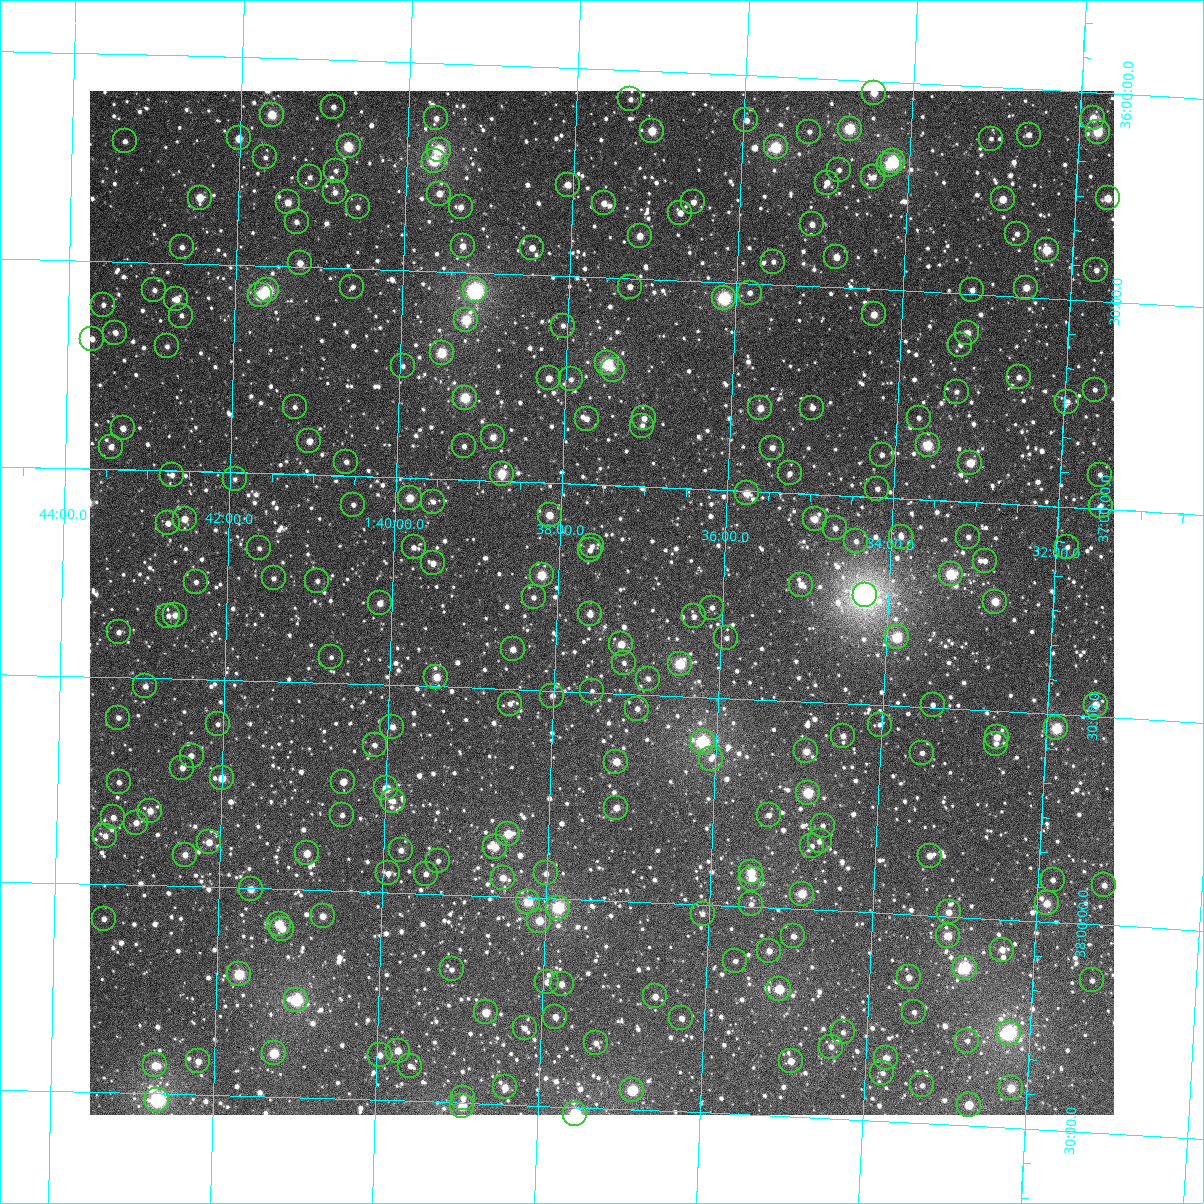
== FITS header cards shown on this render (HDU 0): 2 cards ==
NAXIS1  =                 1024
NAXIS2  =                 1024

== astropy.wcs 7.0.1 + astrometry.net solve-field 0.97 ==
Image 1024 x 1024 px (HDU 0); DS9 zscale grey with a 90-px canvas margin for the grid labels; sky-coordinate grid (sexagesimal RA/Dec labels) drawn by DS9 from the SOLVED WCS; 262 Tycho-2 reference stars matched to detected sources circled (green)
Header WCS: RA---TAN-SIP/DEC--TAN-SIP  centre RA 01:37:28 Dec +37:17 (24.37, +37.28 deg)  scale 8.67 arcsec/px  FOV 148.0' x 148.0'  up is +178 deg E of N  parity flipped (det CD > 0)
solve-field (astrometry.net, Tycho-2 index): VERIFIED the header's WCS against the Tycho-2 star catalogue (verified at 6 index scales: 17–262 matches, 0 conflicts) and refined it, rather than solving blind
Solved WCS: RA---TAN-SIP/DEC--TAN-SIP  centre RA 01:37:28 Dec +37:17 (24.37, +37.28 deg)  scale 8.67 arcsec/px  FOV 148.0' x 148.0'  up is +178 deg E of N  parity flipped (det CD > 0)
The solver's refit moves the header's centre by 0.14 arcsec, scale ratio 1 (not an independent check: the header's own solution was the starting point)
Tycho-2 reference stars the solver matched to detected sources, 262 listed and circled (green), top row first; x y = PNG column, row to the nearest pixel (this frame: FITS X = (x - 90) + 1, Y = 1024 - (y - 91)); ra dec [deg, ICRS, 3 dp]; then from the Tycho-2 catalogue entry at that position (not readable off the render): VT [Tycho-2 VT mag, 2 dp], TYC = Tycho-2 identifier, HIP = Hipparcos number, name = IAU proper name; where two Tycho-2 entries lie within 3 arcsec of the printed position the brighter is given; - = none
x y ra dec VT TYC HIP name
874 93 23.615 +36.028 9.97 2305-832-1 - -
630 99 24.339 +36.069 11.76 2305-16-1 - -
333 107 25.223 +36.113 11.43 2306-1323-1 - -
272 115 25.406 +36.136 9.34 2306-1389-1 - -
436 118 24.916 +36.132 11.44 2306-1262-1 - -
1093 118 22.960 +36.061 10.01 2305-270-1 - -
746 120 23.991 +36.108 11.09 2305-932-1 - -
850 129 23.683 +36.116 8.61 2305-424-1 - -
652 131 24.271 +36.143 9.49 2305-92-1 - -
809 132 23.803 +36.128 12.11 2305-778-1 - -
1098 132 22.944 +36.094 9.09 2305-272-1 7122 -
1029 135 23.148 +36.110 11.34 2305-1208-1 - -
239 138 25.503 +36.195 10.21 2306-1277-1 - -
991 139 23.260 +36.124 12.20 2305-438-1 - -
125 141 25.842 +36.210 11.49 2306-1168-1 - -
349 146 25.174 +36.207 9.08 2306-1174-1 - -
776 147 23.901 +36.170 8.45 2305-94-1 - -
439 150 24.905 +36.207 8.66 2306-1223-1 - -
265 157 25.422 +36.240 11.91 2306-1184-1 - -
434 161 24.919 +36.234 8.69 2306-1238-1 - -
893 161 23.548 +36.190 8.07 2305-1640-1 7314 -
889 165 23.562 +36.199 10.62 2305-954-1 - -
839 170 23.709 +36.217 11.79 2305-4-1 - -
336 171 25.211 +36.266 12.27 2306-1387-1 - -
310 177 25.287 +36.284 11.68 2306-1287-1 - -
873 177 23.605 +36.230 11.39 2305-494-1 - -
827 183 23.743 +36.249 10.99 2305-858-1 - -
568 185 24.516 +36.281 10.34 2305-372-1 - -
335 192 25.211 +36.319 11.50 2306-1405-1 - -
439 194 24.899 +36.314 11.02 2306-1079-1 - -
200 198 25.615 +36.341 10.05 2306-1043-1 - -
1108 198 22.904 +36.252 9.87 2305-526-1 - -
1003 199 23.217 +36.268 10.26 2305-632-1 - -
288 202 25.350 +36.346 10.18 2306-1021-1 - -
693 202 24.139 +36.310 11.03 2305-1218-1 - -
604 203 24.406 +36.322 10.76 2305-598-1 - -
358 207 25.142 +36.352 11.57 2306-990-1 - -
461 207 24.834 +36.344 10.92 2306-1283-1 - -
680 213 24.177 +36.338 11.30 2305-542-1 - -
297 222 25.323 +36.393 12.78 2306-1382-1 - -
812 224 23.782 +36.351 11.23 2305-116-1 - -
1017 234 23.169 +36.349 11.32 2305-200-1 - -
640 236 24.295 +36.397 10.29 2305-148-1 - -
463 246 24.824 +36.438 11.08 2306-1517-1 - -
182 247 25.664 +36.461 11.38 2306-1080-1 - -
532 248 24.616 +36.436 11.31 2305-1520-1 - -
1047 250 23.077 +36.385 9.40 2305-968-1 - -
836 257 23.704 +36.427 10.76 2305-1632-1 - -
773 262 23.892 +36.445 11.37 2305-1504-1 - -
300 263 25.309 +36.492 10.67 2306-822-1 - -
1096 270 22.925 +36.427 11.17 2305-1578-1 - -
352 287 25.150 +36.545 12.06 2306-1334-1 - -
630 287 24.319 +36.520 11.19 2305-1353-1 - -
1026 288 23.132 +36.478 10.23 2305-1549-1 - -
154 290 25.743 +36.566 12.14 2306-769-1 - -
267 290 25.405 +36.559 8.50 2306-1166-1 7903 -
475 290 24.782 +36.543 7.23 2306-963-1 7700 -
972 290 23.293 +36.491 11.10 2305-1528-1 - -
750 293 23.959 +36.522 11.64 2305-1452-1 - -
260 295 25.425 +36.571 8.92 2306-814-1 - -
724 298 24.035 +36.538 7.97 2305-1297-1 7462 -
176 299 25.677 +36.587 10.56 2306-1211-1 - -
103 305 25.895 +36.605 11.86 2306-1038-1 - -
874 314 23.584 +36.561 10.41 2305-1031-1 - -
181 316 25.660 +36.626 12.09 2306-412-1 - -
466 320 24.806 +36.615 9.00 2306-1081-1 - -
563 326 24.515 +36.620 11.74 2305-795-1 - -
115 333 25.857 +36.671 11.02 2306-156-1 - -
967 333 23.301 +36.594 10.29 2305-1586-1 - -
92 339 25.927 +36.687 10.98 2306-1127-1 - -
960 345 23.321 +36.624 11.76 2305-771-1 - -
167 346 25.701 +36.701 11.99 2306-900-1 - -
442 353 24.876 +36.697 9.08 2306-386-1 7728 -
607 363 24.378 +36.707 8.32 2305-1025-1 7569 -
403 366 24.991 +36.732 12.23 2306-1527-1 - -
613 370 24.360 +36.722 11.08 2305-1477-1 - -
1019 377 23.140 +36.694 11.40 2305-1511-1 - -
549 378 24.551 +36.748 10.60 2305-1183-1 - -
571 379 24.485 +36.749 12.03 2305-921-1 - -
1095 390 22.910 +36.714 11.55 2305-1513-1 - -
957 392 23.324 +36.737 11.81 2305-1426-1 - -
465 398 24.801 +36.802 8.96 2306-810-1 - -
1067 402 22.991 +36.747 10.95 2305-953-1 - -
295 407 25.312 +36.838 11.92 2306-939-1 - -
760 408 23.912 +36.799 10.19 2305-1089-1 - -
812 408 23.755 +36.792 11.56 2305-911-1 - -
644 418 24.260 +36.835 11.09 2305-919-1 - -
919 418 23.435 +36.804 12.23 2305-1359-1 - -
587 419 24.433 +36.842 11.38 2305-1077-1 - -
642 426 24.264 +36.853 11.47 2305-413-1 - -
123 428 25.827 +36.900 11.00 2306-254-1 - -
493 437 24.713 +36.895 10.53 2305-259-1 - -
309 441 25.265 +36.919 10.49 2306-486-1 - -
928 445 23.403 +36.869 9.03 2305-691-1 7268 -
464 446 24.799 +36.919 11.51 2306-194-1 - -
111 447 25.861 +36.946 11.54 2306-1511-1 - -
772 448 23.870 +36.893 11.02 2305-501-1 - -
882 455 23.540 +36.898 11.39 2305-279-1 - -
346 462 25.152 +36.966 11.53 2306-964-1 - -
970 463 23.272 +36.906 10.15 2305-299-1 - -
790 473 23.815 +36.953 11.88 2305-1521-1 - -
502 474 24.682 +36.982 9.23 2305-1201-1 - -
172 475 25.676 +37.010 11.49 2306-965-1 - -
1100 475 22.881 +36.918 11.72 2305-235-1 - -
235 479 25.486 +37.016 12.34 2306-360-1 - -
877 489 23.548 +36.979 11.61 2305-1461-1 - -
747 493 23.941 +37.005 9.97 2305-873-1 - -
410 498 24.956 +37.048 9.84 2306-1418-1 - -
433 502 24.886 +37.055 11.73 2306-732-1 - -
353 505 25.126 +37.069 12.07 2306-370-1 - -
1101 506 22.873 +36.992 11.71 2305-1575-1 - -
550 515 24.533 +37.077 10.19 2305-665-1 - -
185 519 25.634 +37.115 10.32 2306-358-1 - -
815 519 23.733 +37.059 10.06 2305-1584-1 - -
168 523 25.684 +37.126 11.27 2306-756-1 - -
835 528 23.670 +37.080 11.68 2305-1087-1 - -
901 537 23.470 +37.092 11.36 2305-209-1 - -
968 537 23.267 +37.084 12.01 2305-255-1 - -
856 541 23.605 +37.108 11.85 2305-669-1 - -
592 546 24.401 +37.148 11.87 2305-421-1 - -
414 547 24.940 +37.167 11.63 2306-174-1 - -
1067 547 22.967 +37.096 11.58 2305-201-1 - -
259 548 25.406 +37.181 11.88 2306-256-1 - -
590 550 24.407 +37.158 12.12 2305-169-1 - -
985 561 23.213 +37.140 11.38 2305-533-1 - -
433 563 24.880 +37.204 10.85 2306-678-1 - -
951 574 23.313 +37.177 8.61 2305-109-1 - -
542 575 24.550 +37.223 9.32 2305-1043-1 - -
274 578 25.360 +37.252 11.77 2306-901-1 - -
317 581 25.228 +37.255 12.09 2306-416-1 - -
196 582 25.595 +37.266 11.74 2306-644-1 - -
801 585 23.765 +37.219 10.72 2305-901-1 - -
865 595 23.569 +37.237 5.88 2305-1638-1 7321 -
534 597 24.572 +37.277 11.69 2305-1091-1 - -
995 602 23.175 +37.237 9.65 2305-711-1 - -
380 603 25.036 +37.304 10.71 2306-859-1 - -
712 608 24.031 +37.284 11.50 2305-495-1 - -
590 614 24.399 +37.312 10.68 2305-231-1 - -
175 615 25.654 +37.348 11.11 2306-200-1 - -
168 616 25.675 +37.349 11.79 2306-354-1 - -
694 616 24.084 +37.307 11.91 2305-575-1 - -
119 632 25.825 +37.392 11.79 2306-166-1 - -
897 637 23.467 +37.335 8.88 2305-251-1 7285 -
726 638 23.983 +37.356 11.73 2305-39-1 - -
621 644 24.301 +37.381 9.97 2305-563-1 - -
513 649 24.629 +37.404 10.70 2305-303-1 - -
331 657 25.179 +37.438 12.18 2306-1052-1 - -
624 663 24.291 +37.426 11.85 2305-1551-1 - -
680 664 24.121 +37.423 8.78 2305-367-1 - -
436 677 24.857 +37.477 10.03 2306-26-1 - -
648 679 24.214 +37.462 11.57 2305-331-1 - -
145 686 25.740 +37.521 11.60 2815-1431-1 - -
592 691 24.384 +37.497 11.86 2305-557-1 - -
552 696 24.503 +37.512 11.36 2814-1798-1 - -
510 704 24.632 +37.535 11.93 2814-1686-1 - -
933 705 23.348 +37.493 12.18 2305-333-1 - -
1096 705 22.854 +37.472 10.18 2305-857-1 - -
637 709 24.245 +37.535 11.36 2814-1799-1 - -
118 718 25.820 +37.598 11.87 2815-564-1 - -
218 724 25.517 +37.607 12.03 2815-1442-1 - -
880 725 23.507 +37.547 11.78 2814-1755-1 - -
392 727 24.986 +37.601 11.08 2814-1611-1 - -
1056 728 22.969 +37.534 8.75 2814-1628-1 - -
843 736 23.616 +37.579 11.44 2814-1674-1 - -
997 737 23.150 +37.562 10.47 2814-1953-1 - -
703 742 24.042 +37.607 8.07 2814-1462-1 7465 -
996 744 23.151 +37.579 11.36 2814-1740-1 - -
375 745 25.038 +37.646 11.72 2815-1376-1 - -
806 751 23.725 +37.620 10.17 2814-1680-1 - -
922 753 23.372 +37.610 11.74 2814-1859-1 - -
192 756 25.592 +37.685 11.43 2815-894-1 - -
711 759 24.014 +37.648 11.88 2814-1341-1 - -
616 762 24.301 +37.665 10.11 2814-1825-1 - -
182 768 25.620 +37.714 11.60 2815-1392-1 - -
222 778 25.499 +37.737 9.81 2815-1014-1 - -
119 782 25.813 +37.753 12.00 2815-1665-1 - -
343 782 25.130 +37.736 11.25 2815-1161-1 - -
386 788 24.998 +37.749 9.64 2814-1147-1 - -
808 793 23.714 +37.720 8.84 2814-1934-1 - -
393 801 24.976 +37.779 11.60 2814-1312-1 - -
616 808 24.296 +37.775 10.30 2814-1867-1 - -
150 811 25.716 +37.820 10.47 2815-1723-1 - -
342 815 25.130 +37.817 11.86 2815-1382-1 - -
769 815 23.830 +37.777 11.23 2814-1959-1 - -
113 817 25.827 +37.838 11.62 2815-422-1 - -
136 823 25.757 +37.850 10.65 2815-1216-1 - -
823 826 23.664 +37.797 12.41 2814-1235-1 - -
508 834 24.622 +37.849 9.52 2814-1451-1 - -
105 836 25.850 +37.884 11.22 2815-1522-1 - -
820 841 23.672 +37.834 11.19 2814-1367-1 - -
209 842 25.534 +37.892 10.61 2815-1448-1 - -
812 846 23.696 +37.847 11.81 2814-1136-1 - -
495 847 24.661 +37.881 9.98 2814-954-1 - -
401 850 24.948 +37.897 11.16 2814-912-1 - -
307 853 25.233 +37.911 10.40 2815-1639-1 - -
185 855 25.606 +37.924 10.63 2815-1348-1 - -
930 856 23.335 +37.856 10.62 2814-1038-1 - -
438 861 24.833 +37.920 11.72 2814-1587-1 - -
751 872 23.876 +37.916 9.62 2814-1602-1 - -
388 873 24.985 +37.954 11.29 2814-1820-1 - -
546 873 24.502 +37.940 11.59 2814-1908-1 - -
426 874 24.868 +37.952 11.17 2814-1709-1 - -
503 878 24.633 +37.955 10.59 2814-1725-1 - -
752 879 23.873 +37.932 9.83 2814-1972-1 - -
1053 880 22.955 +37.899 11.52 2814-904-1 - -
1104 885 22.798 +37.904 11.12 2814-891-1 - -
251 889 25.402 +38.002 10.20 2815-1485-1 - -
802 894 23.718 +37.963 9.46 2814-668-1 - -
528 902 24.553 +38.010 9.17 2814-1149-1 - -
1047 903 22.969 +37.956 10.16 2814-1965-1 - -
751 904 23.872 +37.994 11.89 2814-662-1 - -
558 908 24.461 +38.022 8.25 2814-1045-1 7594 -
949 912 23.268 +37.989 10.72 2814-712-1 - -
703 914 24.019 +38.022 11.62 2814-1841-1 - -
323 916 25.180 +38.062 10.55 2815-1540-1 - -
104 919 25.849 +38.082 11.56 2815-382-1 - -
539 921 24.516 +38.054 9.95 2814-1324-1 - -
279 924 25.312 +38.085 9.30 2815-268-1 - -
282 929 25.302 +38.096 10.83 2815-86-1 - -
793 936 23.738 +38.066 11.32 2814-832-1 - -
948 936 23.267 +38.047 9.64 2814-951-1 - -
1002 950 23.099 +38.073 10.52 2814-1840-1 - -
769 951 23.811 +38.104 11.09 2814-828-1 - -
735 961 23.913 +38.132 11.84 2814-1132-1 - -
965 968 23.210 +38.121 8.15 2814-804-1 7204 -
452 969 24.780 +38.180 11.70 2814-1252-1 - -
239 974 25.431 +38.208 8.89 2815-348-1 - -
909 977 23.380 +38.152 10.79 2814-376-1 - -
1092 980 22.819 +38.135 11.81 2814-1310-1 - -
547 982 24.486 +38.201 11.01 2814-1713-1 - -
562 984 24.441 +38.205 11.18 2814-658-1 - -
779 989 23.774 +38.194 11.16 2814-971-1 - -
655 996 24.153 +38.226 10.72 2814-1768-1 - -
296 1000 25.252 +38.266 8.21 2815-376-1 7854 -
486 1012 24.670 +38.280 9.73 2814-982-1 - -
914 1012 23.358 +38.234 11.72 2814-1919-1 - -
555 1017 24.456 +38.284 10.87 2814-1219-1 - -
681 1018 24.070 +38.275 11.28 2814-1516-1 - -
525 1028 24.548 +38.315 11.65 2814-1036-1 - -
843 1032 23.572 +38.291 11.98 2814-1583-1 - -
1009 1033 23.065 +38.272 7.44 2814-1664-1 7157 -
967 1041 23.191 +38.297 11.94 2814-994-1 - -
596 1043 24.329 +38.344 11.23 2814-861-1 - -
831 1047 23.607 +38.327 11.47 2814-1419-1 - -
398 1051 24.936 +38.380 10.35 2814-1173-1 - -
274 1053 25.317 +38.396 9.25 2815-522-1 - -
380 1055 24.991 +38.392 10.71 2814-1365-1 - -
886 1058 23.438 +38.348 10.78 2814-198-1 - -
198 1061 25.548 +38.420 10.87 2815-72-1 - -
791 1061 23.728 +38.367 10.65 2814-1093-1 - -
155 1065 25.680 +38.433 9.89 2815-628-1 - -
410 1066 24.897 +38.415 11.95 2814-582-1 - -
882 1073 23.445 +38.385 12.01 2814-902-1 - -
922 1085 23.321 +38.410 11.83 2814-1573-1 - -
505 1087 24.603 +38.459 10.53 2814-1641-1 - -
1011 1088 23.049 +38.405 9.58 2814-1131-1 - -
632 1090 24.211 +38.453 8.69 2814-26-1 - -
463 1098 24.731 +38.488 11.61 2814-1272-1 - -
157 1100 25.671 +38.515 7.36 2815-1601-1 7994 -
969 1105 23.175 +38.450 10.05 2814-935-1 - -
462 1106 24.733 +38.508 9.71 2814-1481-1 - -
575 1114 24.384 +38.516 8.40 2814-156-1 7572 -